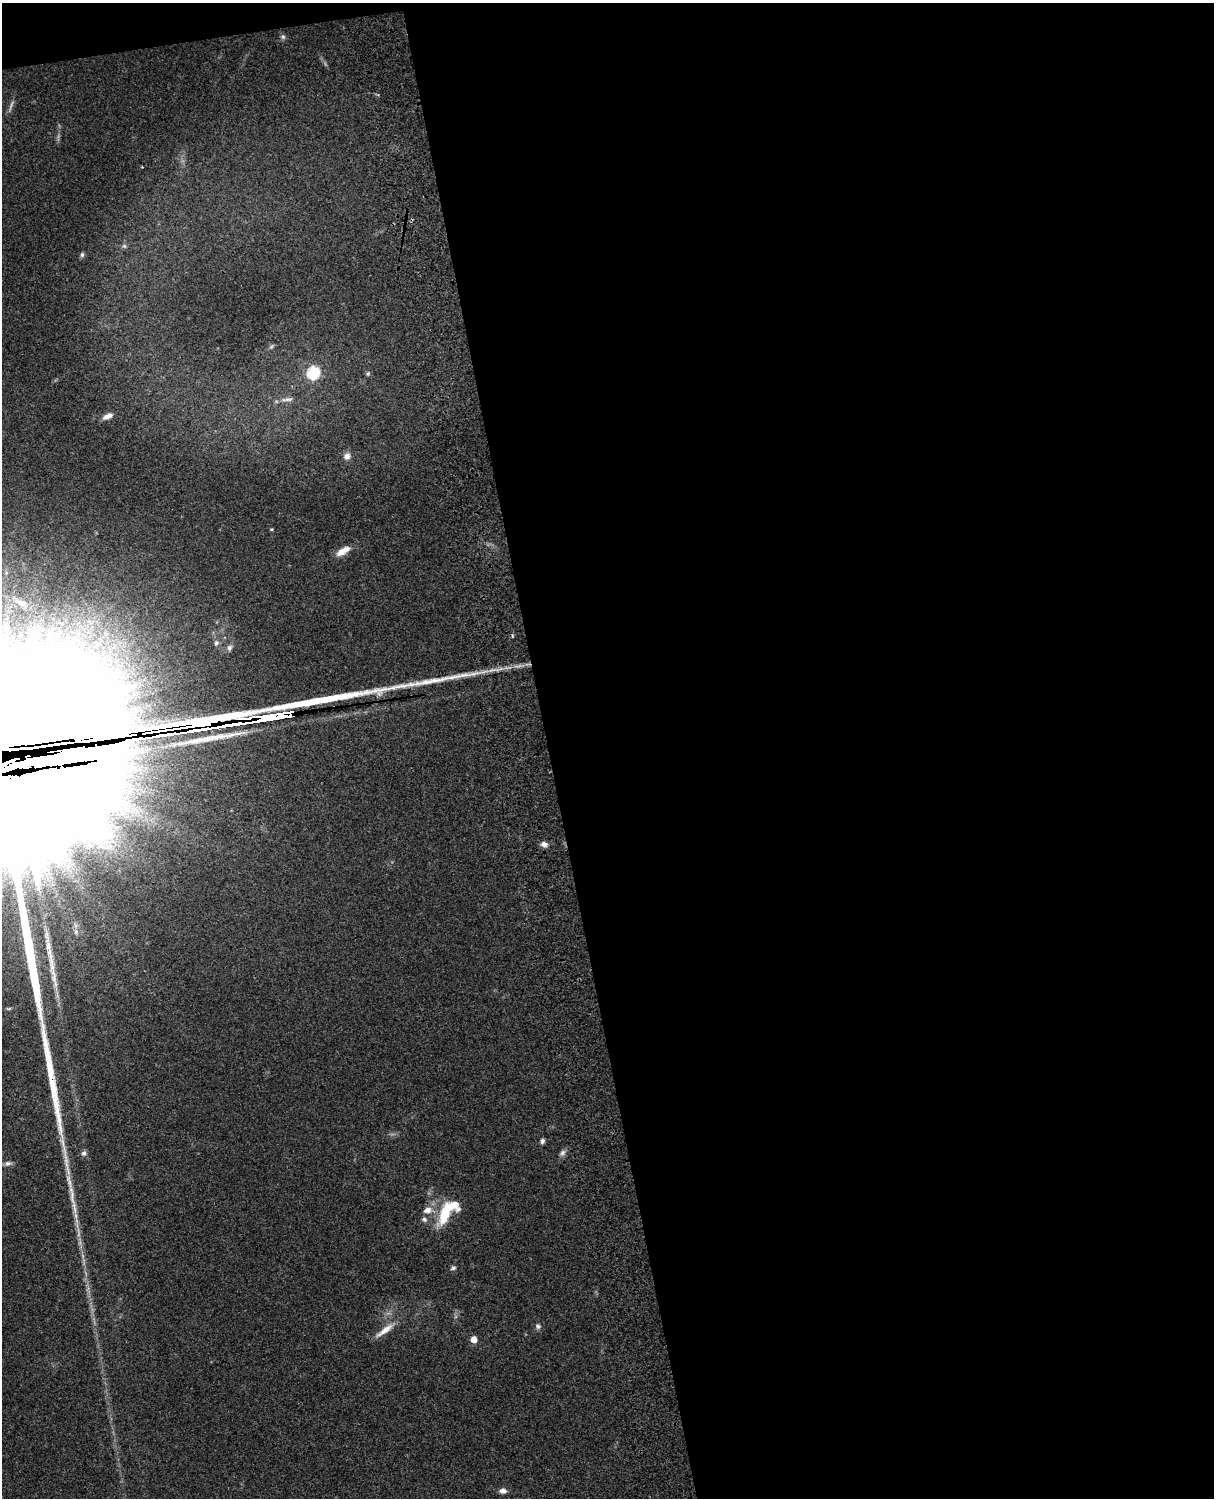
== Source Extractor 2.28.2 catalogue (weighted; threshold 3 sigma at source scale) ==
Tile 4 of 4 x 3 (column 4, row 1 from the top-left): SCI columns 3758-4969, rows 3268-4763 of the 5088 x 4927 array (HDU 1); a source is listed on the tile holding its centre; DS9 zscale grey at full resolution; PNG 1216 x 1500 px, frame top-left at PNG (2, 3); no overlay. Shown black and unused: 56% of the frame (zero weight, under 3 of 4 exposures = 6% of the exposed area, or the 3 px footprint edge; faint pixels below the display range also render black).
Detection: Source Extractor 2.28.2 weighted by HDU 2 'WHT'; one run over the whole footprint, this tile lists its part. Background 0.077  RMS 0.0059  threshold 0.0263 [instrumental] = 3 sigma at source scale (4.5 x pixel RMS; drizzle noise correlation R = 1.50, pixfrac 1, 0.05/0.05 arcsec/px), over >= 5 px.
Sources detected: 37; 1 too faint to see at this stretch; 1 inside a brighter object's white glare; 5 long thin detections or spike segments (spike, bleed or trail) — not listed; the other 30 listed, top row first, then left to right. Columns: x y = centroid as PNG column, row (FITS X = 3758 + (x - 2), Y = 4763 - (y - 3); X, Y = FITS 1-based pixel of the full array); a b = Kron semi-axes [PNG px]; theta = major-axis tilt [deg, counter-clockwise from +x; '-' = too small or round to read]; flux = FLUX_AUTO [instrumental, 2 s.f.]
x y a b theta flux
283 37 6 6 - 1.2
124 246 6 5 - 1.1
82 255 7 5 75 1.1
271 347 7 4 19 0.94
313 373 6 6 - 53
368 373 6 5 - 0.91
288 399 20 5 5 3
108 416 13 6 24 3.4
347 456 10 8 69 3.1
271 529 4 3 - 0.64
343 551 18 7 31 6.3
216 643 7 6 - 1.4
229 648 9 6 69 1.8
18 772 25 18 8 27000
544 844 9 6 -13 2.8
76 932 8 6 -76 1.8
9 1008 6 4 20 0.76
542 1141 7 5 86 1.4
84 1153 7 6 - 1.7
562 1153 9 7 46 1.9
8 1163 10 6 15 2.2
72 1194 38 7 -82 10
427 1210 11 8 12 4.5
444 1214 27 11 76 19
424 1219 8 6 -13 1.6
453 1268 7 5 25 1.4
538 1326 7 6 - 1.6
384 1330 28 7 37 6.8
474 1339 5 5 - 6.1
503 1491 8 6 -4 2.8
Overlapping masked pixels (flux is a lower limit): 1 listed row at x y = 18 772